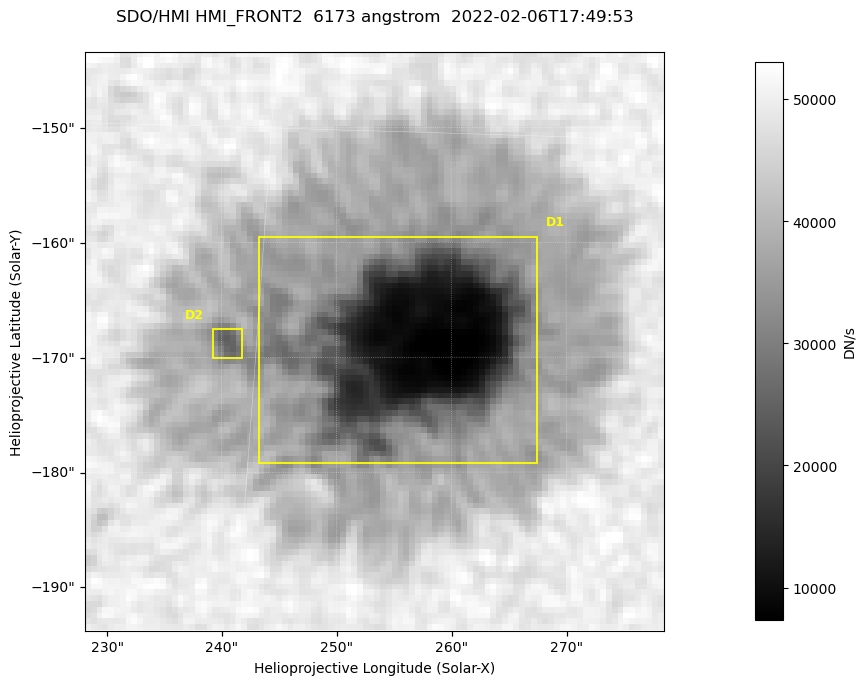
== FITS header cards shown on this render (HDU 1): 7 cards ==
TELESCOP= 'SDO/HMI '           / Telescope
INSTRUME= 'HMI_FRONT2'         / For HMI: HMI_SIDE1, HMI_FRONT2, or HMI_COMBINED
WAVELNTH=                6173. / [angstrom] Wavelength
DATE-OBS= '2022-02-06T17:49:53.500' / [ISO] Observation date {DATE__OBS}
CTYPE1  = 'HPLN-TAN'           / CTYPE1: HPLN
CTYPE2  = 'HPLT-TAN'           / CTYPE2: HPLT
BUNIT   = 'DN/s    '           / Physical Units

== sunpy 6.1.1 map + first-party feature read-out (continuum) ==
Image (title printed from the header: SDO/HMI HMI_FRONT2  6173 angstrom  2022-02-06T17:49:53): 100 x 100 px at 0.504 arcsec/px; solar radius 973 arcsec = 1931 px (partial field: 0.1% of the solar disc is inside the frame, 100% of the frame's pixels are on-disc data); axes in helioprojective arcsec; data unit DN/s (BUNIT, on the colour bar)
Orientation: roll -0.0703 deg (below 1 deg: not rotated)
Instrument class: CONTINUUM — white-light / continuum photospheric image (CONTENT/OBS_TYPE)
Dark features (sunspots / pores): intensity divided by the frame's on-disc median (partial field: no limb-darkening profile); reference = the frame's on-disc median (the 8%-of-disc-diameter window exceeds this field); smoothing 3 px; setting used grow <= 0.7, no closing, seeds <= 0.7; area >= 9 px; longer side >= 3 px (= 1.5 arcsec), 3 px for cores <= 0.7; partial field; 2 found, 2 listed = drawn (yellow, D1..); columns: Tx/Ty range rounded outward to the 2 arcsec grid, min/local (2 s.f., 1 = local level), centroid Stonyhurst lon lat
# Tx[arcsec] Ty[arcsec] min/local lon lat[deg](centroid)
D1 242..268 -180..-158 0.14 +16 -16
D2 238..242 -170..-166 0.58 +15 -16